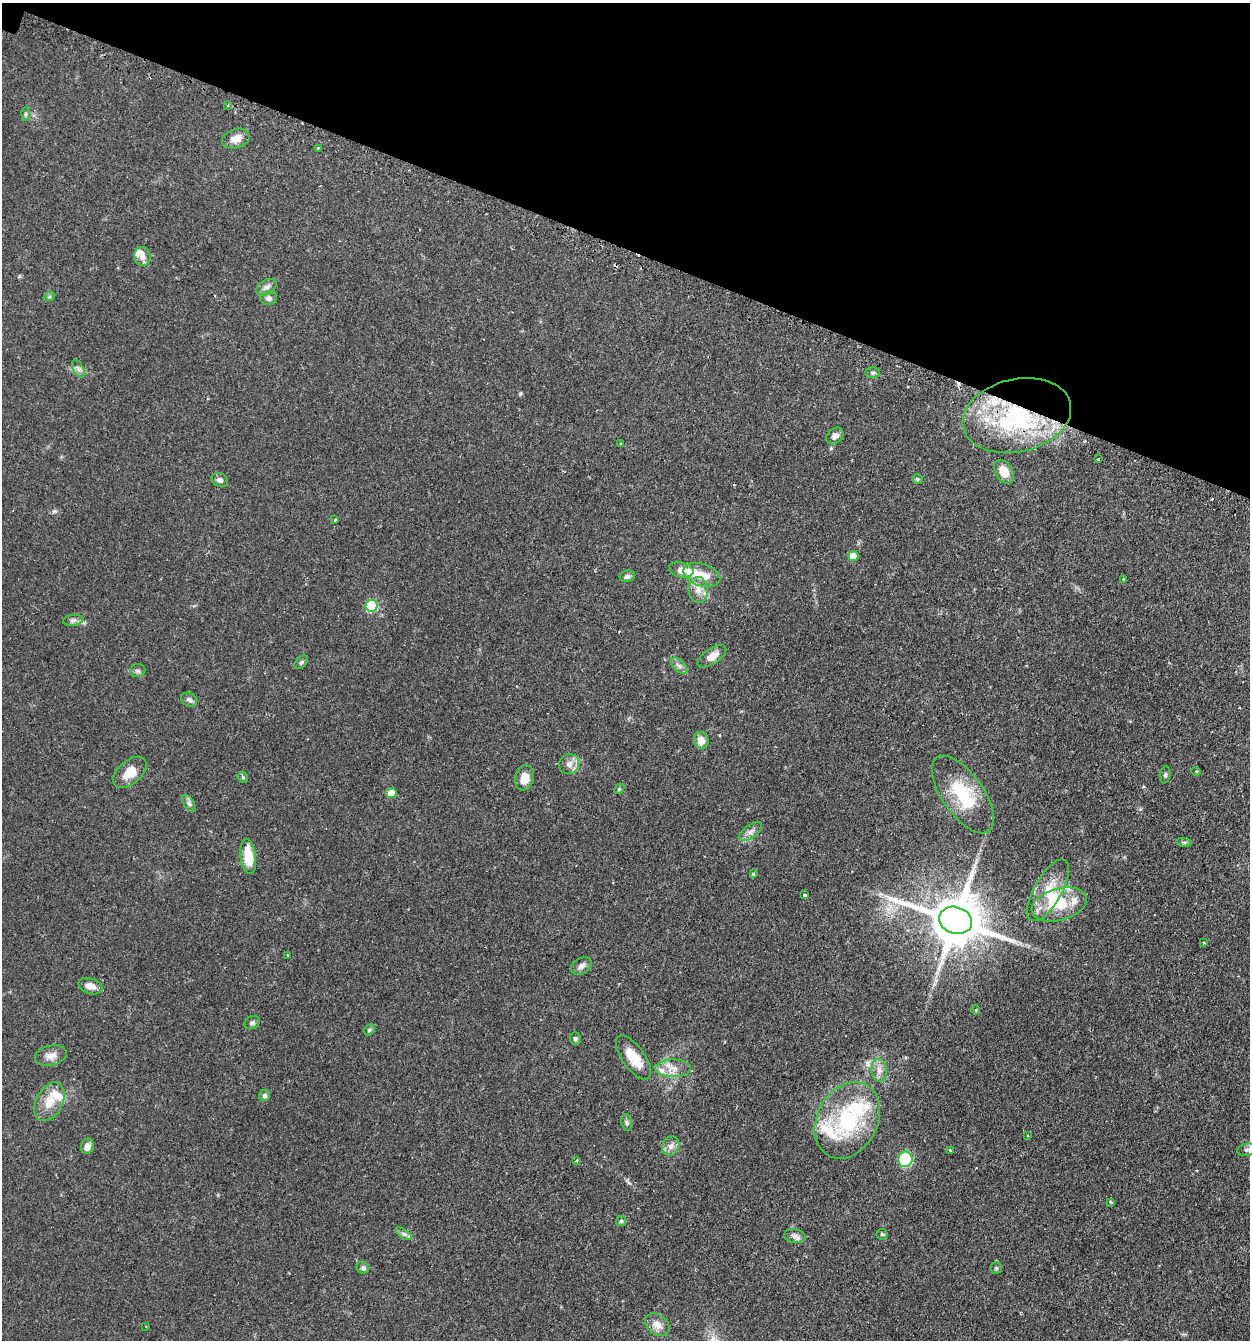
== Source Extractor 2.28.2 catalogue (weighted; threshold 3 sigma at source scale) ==
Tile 2 of 4 x 4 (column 2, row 1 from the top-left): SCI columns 1411-2658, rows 4051-5388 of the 5447 x 5425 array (HDU 1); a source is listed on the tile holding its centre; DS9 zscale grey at full resolution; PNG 1252 x 1342 px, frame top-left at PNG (2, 3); each listed source drawn as its Kron ellipse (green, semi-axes under 4 px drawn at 4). Shown black and unused: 18% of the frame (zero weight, under 2 of 3 exposures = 4% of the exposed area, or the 3 px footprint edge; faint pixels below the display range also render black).
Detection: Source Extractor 2.28.2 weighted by HDU 2 'WHT'; one run over the whole footprint, this tile lists its part. Background 0.0992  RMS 0.0055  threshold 0.0249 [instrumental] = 3 sigma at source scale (4.5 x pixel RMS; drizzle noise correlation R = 1.50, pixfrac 1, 0.05/0.05 arcsec/px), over >= 5 px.
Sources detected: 96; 3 inside a brighter object's white glare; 2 cosmic-ray / hot-pixel residue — neither listed nor drawn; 9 inside a brighter listed object's ellipse — not listed separately; the other 82 listed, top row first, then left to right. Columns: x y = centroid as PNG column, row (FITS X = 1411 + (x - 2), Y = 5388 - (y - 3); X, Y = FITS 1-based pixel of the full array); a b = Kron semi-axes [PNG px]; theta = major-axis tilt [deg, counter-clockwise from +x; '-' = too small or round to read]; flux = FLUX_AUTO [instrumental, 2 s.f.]
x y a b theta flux
228 106 3 3 - 1.4
25 114 7 4 89 0.93
236 139 14 9 15 4.8
318 148 3 3 - 0.99
142 257 9 8 - 3.4
266 287 11 7 30 2.4
49 297 6 3 19 0.66
268 298 8 7 - 1.9
78 369 10 5 -64 1.7
873 373 7 5 1 1.1
1017 415 55 36 13 80
835 436 9 7 43 2.8
621 444 3 3 - 0.9
1098 459 4 3 - 0.55
1004 472 13 8 -59 7.4
917 479 5 5 - 1
220 480 8 6 -24 1.9
335 520 3 3 - 0.75
853 556 5 5 - 8.5
681 570 12 7 -14 4.9
702 575 19 11 -18 8.9
627 576 7 5 12 1.5
1123 579 3 3 - 0.72
698 590 13 10 -83 4.4
371 606 6 6 - 36
73 620 10 5 8 1.7
712 656 16 7 34 4.8
301 662 8 5 45 1.2
679 666 10 5 -43 1.9
138 671 7 6 - 1.4
189 700 8 6 -30 1.6
701 740 8 7 - 4.9
569 764 10 9 - 3.5
1196 771 5 3 - 0.48
130 772 20 11 41 8.4
1165 775 8 5 82 1
243 777 6 4 -49 0.79
525 778 13 9 76 6.3
619 789 6 4 46 0.65
391 793 5 5 - 8.7
963 795 45 20 -55 27
189 803 9 5 -56 1.4
750 832 13 6 36 2.9
1184 842 8 4 -8 0.81
248 857 17 8 -82 12
753 874 4 4 - 0.76
1048 890 34 14 60 14
804 895 3 3 - 4.6
1059 904 28 16 16 19
956 920 17 13 -18 2900
1203 942 3 2 - 0.55
288 955 3 3 - 1.1
581 966 11 7 30 2.3
90 986 12 7 -19 3.8
976 1010 5 3 - 0.5
252 1023 8 6 25 1.3
369 1030 6 4 46 0.79
575 1038 6 5 - 1.1
51 1055 16 10 13 4.3
633 1058 26 11 -54 11
673 1068 18 9 0 5.5
879 1070 11 7 -85 3.5
265 1095 5 5 - 1.5
49 1102 21 13 62 9.5
847 1120 40 30 62 47
627 1123 8 5 -83 1.1
1027 1135 2 2 - 0.43
87 1146 8 6 75 3.7
671 1146 10 8 67 2.7
950 1150 3 3 - 0.62
1247 1150 9 6 9 2
905 1159 8 7 - 28
576 1161 3 3 - 0.6
1110 1202 4 2 - 0.73
621 1221 5 5 - 0.79
404 1234 9 4 -35 1.4
882 1234 5 5 - 0.76
795 1236 11 7 -10 2
363 1268 6 6 - 1.3
996 1268 5 5 - 0.81
657 1325 13 9 -38 4.7
146 1326 2 2 - 0.44
Overlapping masked pixels (flux is a lower limit): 2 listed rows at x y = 1017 415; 956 920